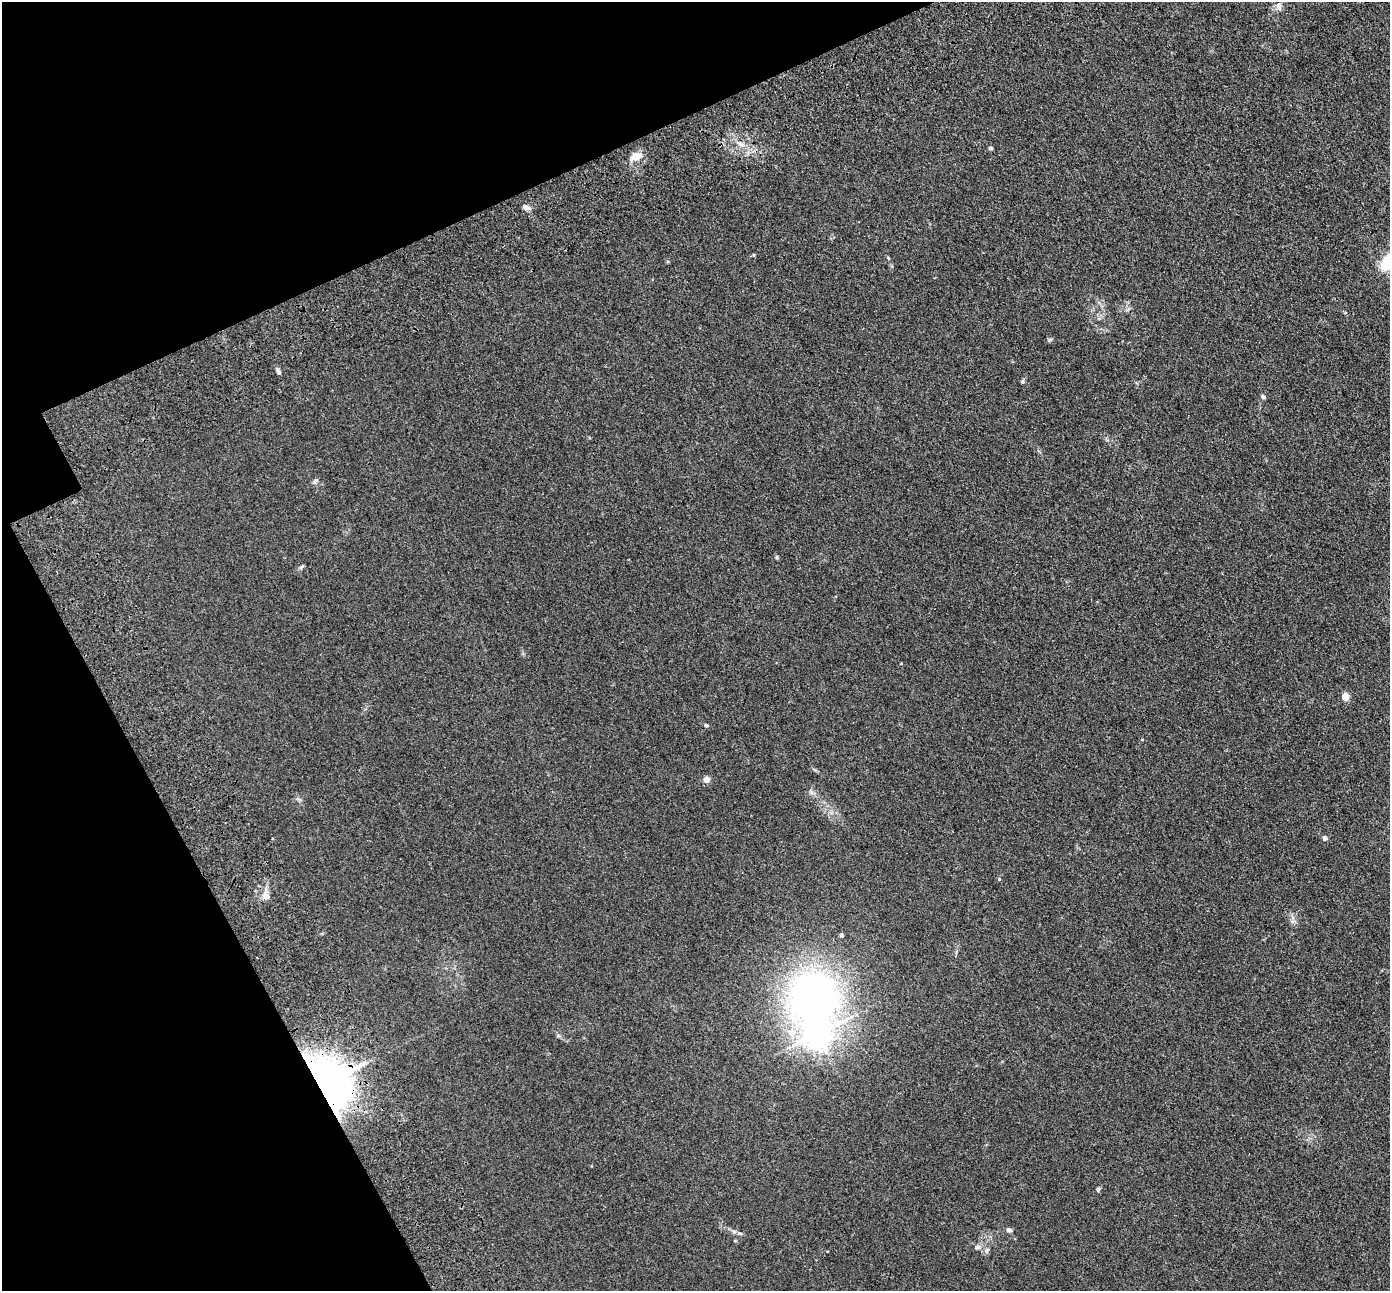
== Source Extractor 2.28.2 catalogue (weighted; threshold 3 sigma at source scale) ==
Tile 5 of 4 x 4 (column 1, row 2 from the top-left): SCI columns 200-1587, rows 3053-4341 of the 5945 x 5933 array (HDU 1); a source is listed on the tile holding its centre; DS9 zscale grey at full resolution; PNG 1392 x 1293 px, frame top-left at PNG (2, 2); no overlay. Shown black and unused: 21% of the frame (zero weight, under 3 of 4 exposures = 11% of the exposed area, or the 3 px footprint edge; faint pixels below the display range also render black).
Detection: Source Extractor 2.28.2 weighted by HDU 2 'WHT'; one run over the whole footprint, this tile lists its part. Background 0.106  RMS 0.0067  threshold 0.03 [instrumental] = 3 sigma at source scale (4.5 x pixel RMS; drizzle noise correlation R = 1.50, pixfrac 1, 0.05/0.05 arcsec/px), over >= 5 px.
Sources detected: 25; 1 inside a brighter object's white glare — not listed; the other 24 listed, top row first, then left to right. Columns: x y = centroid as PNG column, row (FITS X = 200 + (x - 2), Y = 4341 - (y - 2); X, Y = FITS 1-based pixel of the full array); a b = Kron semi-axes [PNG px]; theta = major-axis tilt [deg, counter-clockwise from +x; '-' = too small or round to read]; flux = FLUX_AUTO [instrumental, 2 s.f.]
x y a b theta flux
1279 6 11 7 -81 3
741 144 13 3 -32 2.5
991 148 5 4 - 0.97
636 157 17 9 25 6.9
526 207 10 6 -23 2.2
888 258 5 3 - 0.56
278 371 9 4 -57 1.8
1022 381 5 5 - 1.1
1263 397 7 4 -52 0.95
315 481 7 4 46 1.2
302 567 7 4 43 0.99
1345 697 5 4 - 15
706 725 5 4 - 0.94
706 780 4 4 - 8.4
1325 838 6 6 - 1.3
999 879 4 4 - 0.54
266 896 9 8 - 3.8
842 935 4 4 - 1.9
817 1034 8 8 - 740
331 1082 55 43 -56 210
1098 1189 6 5 - 0.97
1009 1230 8 5 -17 1.6
739 1233 8 3 -19 1.1
977 1247 8 6 0 1.8
Overlapping masked pixels (flux is a lower limit): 1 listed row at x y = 331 1082